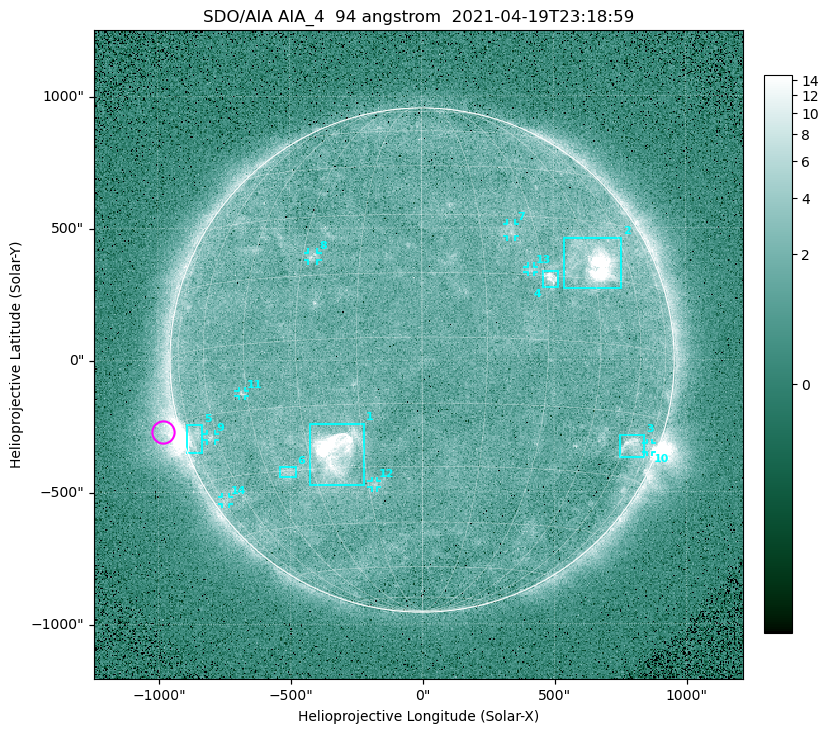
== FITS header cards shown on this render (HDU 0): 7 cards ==
TELESCOP= 'SDO/AIA '
INSTRUME= 'AIA_4   '
WAVELNTH=                   94
WAVEUNIT= 'angstrom'
DATE-OBS= '2021-04-19T23:18:59.12'
CTYPE1  = 'HPLN-TAN'
CTYPE2  = 'HPLT-TAN'

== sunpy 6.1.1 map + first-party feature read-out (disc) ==
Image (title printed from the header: SDO/AIA AIA_4  94 angstrom  2021-04-19T23:18:59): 512 x 512 px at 4.8 arcsec/px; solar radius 955 arcsec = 199 px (full disc in frame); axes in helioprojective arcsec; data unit not stated in the header (colour bar unlabelled)
Orientation: roll -0.138 deg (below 1 deg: not rotated)
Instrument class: DISC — disc imager (sunpy class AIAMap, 94 A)
Bright regions (active regions / flare kernels): reference = the median radial profile (limb darkening/brightening removed); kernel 5 px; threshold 5 sigma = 2.48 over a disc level ~1.74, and >= 1.15x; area >= 9 px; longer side >= 5 px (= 24 arcsec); searched inside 0.97 R_sun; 14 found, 14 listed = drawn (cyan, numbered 1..; 8 of them under ~33 arcsec drawn as corner ticks so the feature stays visible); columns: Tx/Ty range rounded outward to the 10 arcsec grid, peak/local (2 s.f.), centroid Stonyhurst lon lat
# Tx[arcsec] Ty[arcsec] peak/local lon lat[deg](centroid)
1 -430..-220 -470..-240 40 -22 -26
2 540..760 270..470 29 +47 +19
3 750..840 -370..-280 4.9 +64 -22
4 460..520 270..340 6.8 +32 +15
5 -900..-830 -350..-240 5.7 -73 -19
6 -540..-480 -440..-400 2.9 -38 -30
7 320..360 470..520 3 +23 +26
8 -430..-390 380..410 3.2 -27 +20
9 -820..-780 -300..-280 3 -63 -20
10 850..870 -350..-310 3 +75 -22
11 -700..-670 -140..-110 3 -46 -11
12 -190..-170 -480..-450 2.8 -13 -34
13 400..430 330..360 2.8 +27 +16
14 -760..-730 -550..-520 2.1 -73 -35
Off-limb structures (1.02-1.3 R_sun): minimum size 50 px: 6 found; the strongest spans PA ~90..115 deg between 1.02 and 1.22 R_sun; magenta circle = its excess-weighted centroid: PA ~105 deg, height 1.07 R_sun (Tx ~-980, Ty ~-270 arcsec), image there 4.9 x the reference